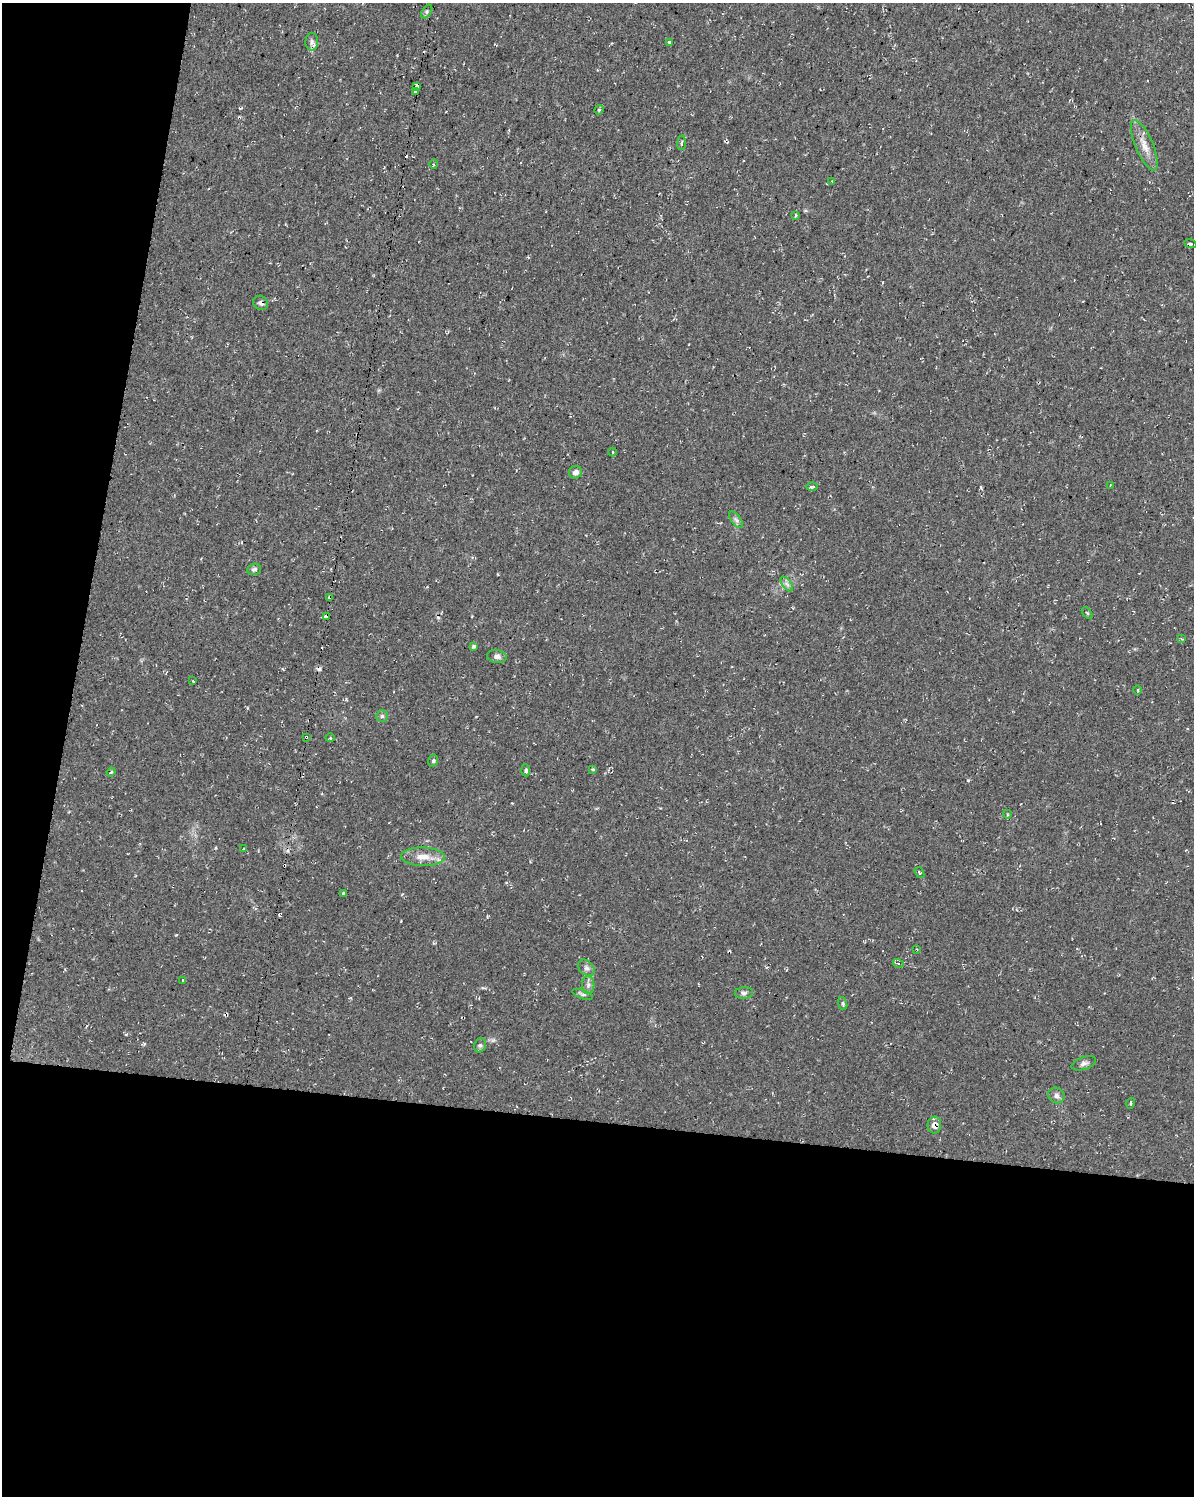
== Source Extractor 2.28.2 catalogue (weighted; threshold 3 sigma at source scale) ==
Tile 9 of 4 x 3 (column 1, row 3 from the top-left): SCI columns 7-1198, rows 282-1775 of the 4783 x 5045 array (HDU 1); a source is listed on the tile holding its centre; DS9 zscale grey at full resolution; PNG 1196 x 1498 px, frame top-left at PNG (2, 3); each listed source drawn as its Kron ellipse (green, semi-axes under 4 px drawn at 4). Shown black and unused: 31% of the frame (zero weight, under 2 of 3 exposures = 2% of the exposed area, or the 3 px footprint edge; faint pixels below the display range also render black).
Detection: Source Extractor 2.28.2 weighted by HDU 2 'WHT'; one run over the whole footprint, this tile lists its part. Background 0.035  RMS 0.0055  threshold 0.0246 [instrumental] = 3 sigma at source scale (4.5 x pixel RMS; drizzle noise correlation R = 1.50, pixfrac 1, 0.0396/0.0396 arcsec/px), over >= 5 px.
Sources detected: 60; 7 cosmic-ray / hot-pixel residue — neither listed nor drawn; the other 53 listed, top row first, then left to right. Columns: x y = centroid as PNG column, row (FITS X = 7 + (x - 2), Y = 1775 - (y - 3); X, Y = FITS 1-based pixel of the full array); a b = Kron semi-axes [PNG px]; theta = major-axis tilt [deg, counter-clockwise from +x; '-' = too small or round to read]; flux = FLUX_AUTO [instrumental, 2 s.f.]
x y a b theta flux
427 11 7 4 58 1
312 42 9 6 89 1.9
670 42 4 3 - 1
417 86 3 3 - 4.8
416 92 3 3 - 8.8
599 110 5 4 - 0.79
682 143 7 3 83 0.85
1144 145 27 9 -67 6.8
433 164 4 3 - 0.59
832 182 3 3 - 0.5
795 215 4 3 - 0.57
1190 244 6 2 -22 0.85
261 303 8 6 -37 1.7
613 452 4 3 - 0.54
575 472 7 6 - 2.5
1110 485 2 2 - 0.4
812 487 6 4 1 0.9
736 520 9 4 -54 1.6
254 569 7 5 18 1.4
787 584 9 4 -53 1.6
330 597 3 3 - 7.2
1087 613 7 3 -52 0.69
327 616 3 3 - 5.7
1182 639 4 3 - 0.53
474 646 4 4 - 1.4
497 657 10 6 -7 2
193 681 3 2 - 0.41
1138 690 4 3 - 0.51
382 716 6 6 - 1
306 737 3 3 - 1
330 738 5 3 - 0.86
433 761 6 5 - 1.1
593 769 4 3 - 1
526 770 6 3 -85 1
111 772 5 3 - 0.51
1007 814 4 3 - 0.53
243 849 2 2 - 0.46
423 857 22 9 -1 7
919 873 6 4 -54 0.67
343 893 3 3 - 1.1
917 950 4 2 - 0.44
898 963 5 3 - 0.77
586 968 9 7 -44 1.9
183 980 3 3 - 0.66
588 985 9 6 89 1.9
744 993 9 5 6 1.6
582 994 11 4 -19 1.4
843 1003 7 4 -72 0.84
480 1045 7 6 - 1.3
1084 1063 12 6 18 2
1056 1095 8 7 - 2.2
1131 1103 5 3 - 0.73
934 1125 8 7 - 3.3
Overlapping masked pixels (flux is a lower limit): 7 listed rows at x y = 417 86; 416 92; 261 303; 330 597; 327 616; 306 737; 934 1125
Unlisted compact peaks at least as high as the median listed source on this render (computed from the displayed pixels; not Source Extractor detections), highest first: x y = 968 780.